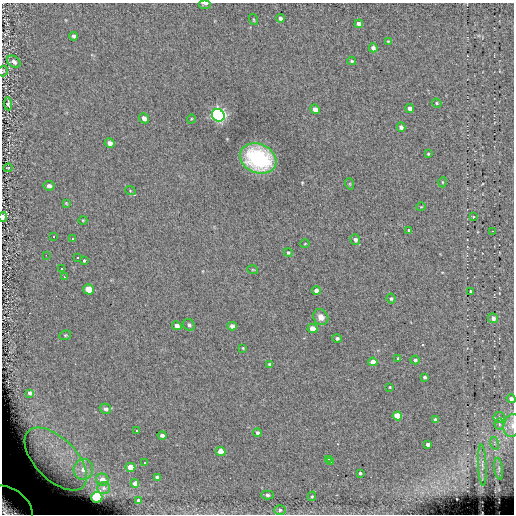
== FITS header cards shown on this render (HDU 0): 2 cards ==
NAXIS1  =                  512
NAXIS2  =                  512

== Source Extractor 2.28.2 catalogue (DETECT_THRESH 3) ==
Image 512 x 512 px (HDU 0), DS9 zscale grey, 1 PNG px = 1 image px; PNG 516 x 516 px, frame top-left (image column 1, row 512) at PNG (2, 3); each listed source drawn as its Kron ellipse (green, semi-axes under 4 px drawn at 4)
Background -0.12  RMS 5.8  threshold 17.3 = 3 sigma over >= 5 px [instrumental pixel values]
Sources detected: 96; all 96 listed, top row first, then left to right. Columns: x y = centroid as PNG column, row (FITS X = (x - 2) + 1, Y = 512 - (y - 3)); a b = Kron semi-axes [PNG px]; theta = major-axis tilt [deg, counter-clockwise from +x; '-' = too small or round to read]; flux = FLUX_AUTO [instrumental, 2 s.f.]
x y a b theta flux
205 3 6 3 0 1100
280 18 4 3 - 970
253 20 6 3 -71 350
359 24 4 4 - 1400
74 36 4 4 - 1000
388 41 4 4 - 330
373 48 4 4 - 1500
352 61 4 3 - 600
14 62 7 5 -38 1500
3 71 5 5 - 490
437 103 5 4 - 520
8 104 6 4 -86 920
410 108 5 4 - 1800
315 109 5 4 - 3000
218 115 7 6 - 130000
144 118 5 4 - 1900
191 119 4 3 - 300
401 127 4 4 - 1400
110 143 5 4 - 1800
428 154 3 2 - 380
258 159 19 14 -24 35000
8 168 4 4 - 320
442 182 5 3 - 370
350 184 6 3 -72 360
49 186 5 5 - 1200
130 190 5 3 - 380
66 203 4 3 - 350
421 207 5 3 - 300
3 217 5 3 - 1700
473 217 4 4 - 350
83 220 4 3 - 310
409 230 4 3 - 970
492 231 3 2 - 380
53 237 3 3 - 13000
73 238 3 3 - 13000
355 240 5 4 - 1300
305 244 4 3 - 260
288 252 4 4 - 480
46 255 2 2 - 13000
78 257 3 3 - 13000
84 260 3 3 - 1900
61 268 3 3 - 13000
253 270 5 3 - 360
64 277 3 2 - 940
88 289 5 5 - 6400
316 290 4 4 - 1600
471 291 3 3 - 550
391 299 5 4 - 710
321 317 8 7 - 2800
493 318 5 5 - 2200
189 325 6 5 - 900
177 326 5 4 - 1900
232 326 4 4 - 1800
312 329 5 4 - 4700
65 335 6 4 20 540
337 338 4 4 - 790
243 348 4 3 - 350
398 358 4 3 - 420
415 360 4 4 - 1100
373 362 4 4 - 4500
270 364 4 3 - 730
425 377 4 3 - 800
390 387 3 2 - 330
30 393 3 3 - 640
511 399 4 4 - 1400
105 409 6 5 - 1200
397 416 5 4 - 13000
499 417 5 5 - 700
435 419 4 4 - 1000
499 424 5 5 - 710
512 425 12 8 78 2600
136 431 3 2 - 430
257 433 4 3 - 1100
162 435 4 3 - 1100
494 443 6 4 -72 650
428 444 4 3 - 1200
220 452 5 4 - 5800
56 459 39 20 -45 35000
328 459 4 3 - 400
145 462 3 2 - 330
330 462 3 2 - 450
482 465 20 4 -87 1800
130 467 5 4 - 5900
83 469 10 9 - 4400
499 469 11 4 -82 890
360 473 3 3 - 570
157 477 4 3 - 820
102 480 6 6 - 2400
135 483 4 4 - 1500
104 488 6 5 - 790
267 495 6 4 -2 840
312 496 4 3 - 540
97 497 6 5 - 37000
139 500 4 3 - 1100
10 507 25 17 -39 30000
280 510 5 5 - 750
At the frame edge (FLAGS 8, measured only in part): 6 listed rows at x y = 205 3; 3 71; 3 217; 511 399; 512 425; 10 507